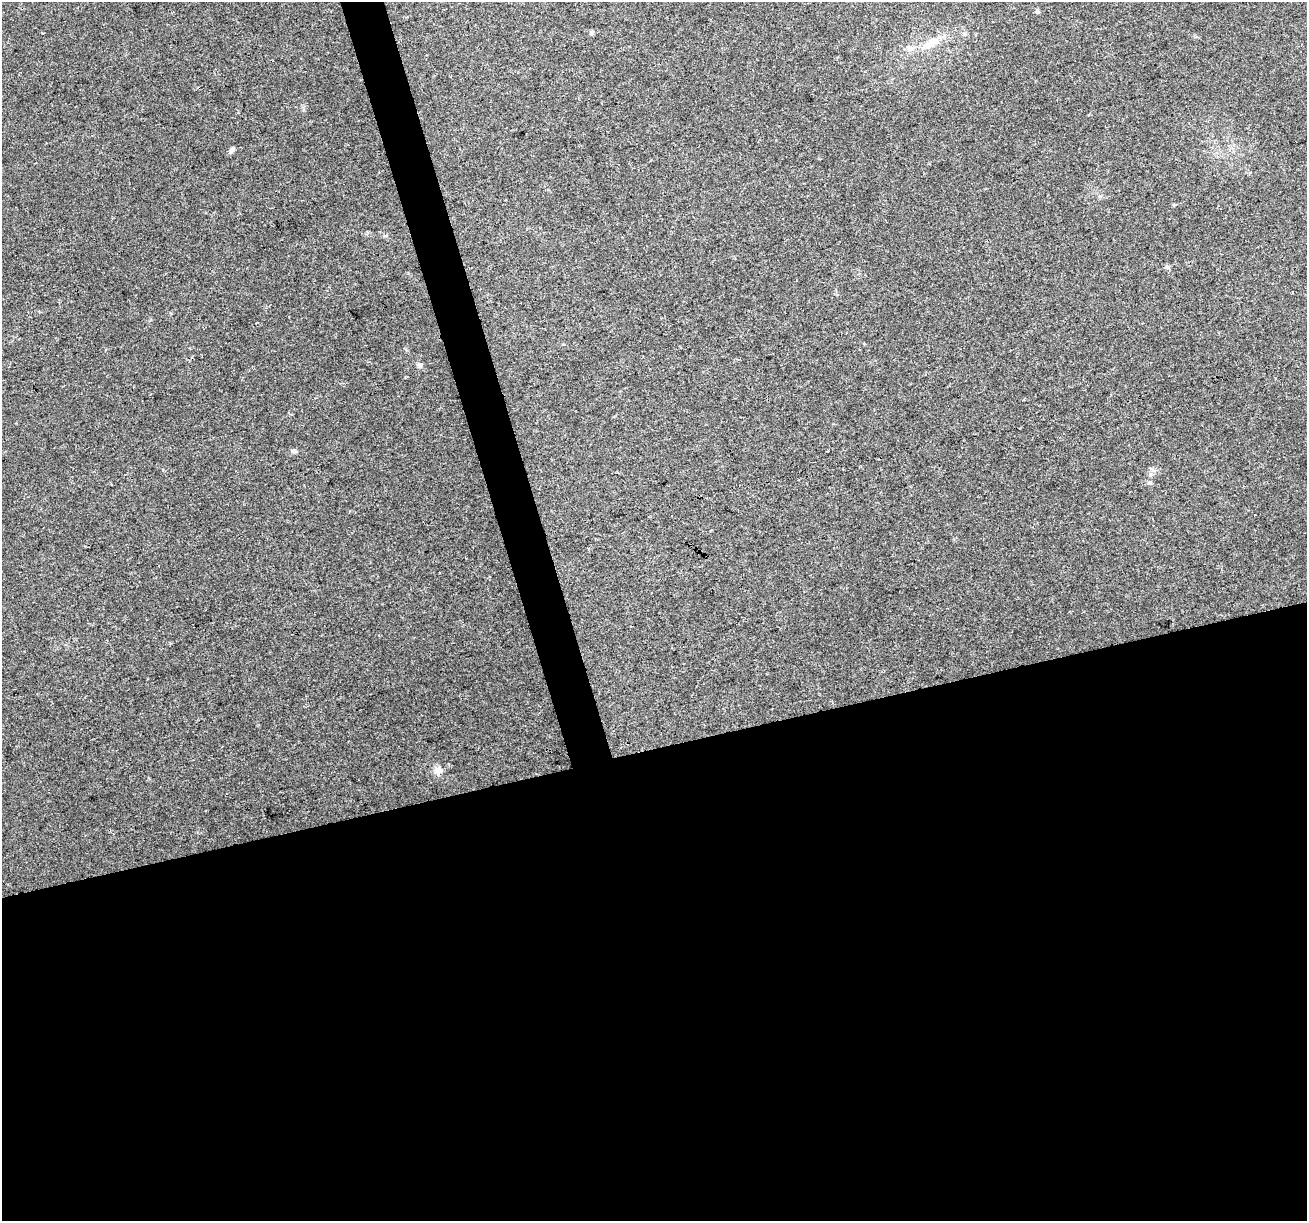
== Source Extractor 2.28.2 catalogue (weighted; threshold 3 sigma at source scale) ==
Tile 15 of 4 x 4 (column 3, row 4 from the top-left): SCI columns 2613-3917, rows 104-1322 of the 5223 x 5030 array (HDU 1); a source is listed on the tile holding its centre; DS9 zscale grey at full resolution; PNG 1309 x 1223 px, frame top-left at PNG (2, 2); no overlay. Shown black and unused: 41% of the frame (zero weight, under 3 of 4 exposures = <1% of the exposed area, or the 3 px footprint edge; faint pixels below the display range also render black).
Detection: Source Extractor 2.28.2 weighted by HDU 2 'WHT'; one run over the whole footprint, this tile lists its part. Background 0.0571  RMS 0.0043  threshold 0.0194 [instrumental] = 3 sigma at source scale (4.5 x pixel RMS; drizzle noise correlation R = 1.50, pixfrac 1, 0.0396/0.0396 arcsec/px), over >= 5 px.
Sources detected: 12; all 12 listed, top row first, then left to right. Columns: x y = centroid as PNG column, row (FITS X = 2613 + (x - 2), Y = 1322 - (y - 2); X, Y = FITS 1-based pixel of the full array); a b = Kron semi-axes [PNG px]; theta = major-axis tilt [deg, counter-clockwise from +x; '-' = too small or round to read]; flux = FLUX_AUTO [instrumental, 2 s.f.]
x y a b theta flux
1037 11 5 5 - 1.1
592 32 7 4 59 0.72
928 45 19 10 29 5.9
910 48 11 6 -32 1.9
232 150 8 6 57 1.2
1100 196 5 5 - 0.68
1174 205 6 3 20 0.45
1167 267 6 5 - 0.81
419 365 7 6 - 0.89
294 451 6 6 - 0.85
1150 483 6 4 -18 0.63
438 770 11 9 0 2.8